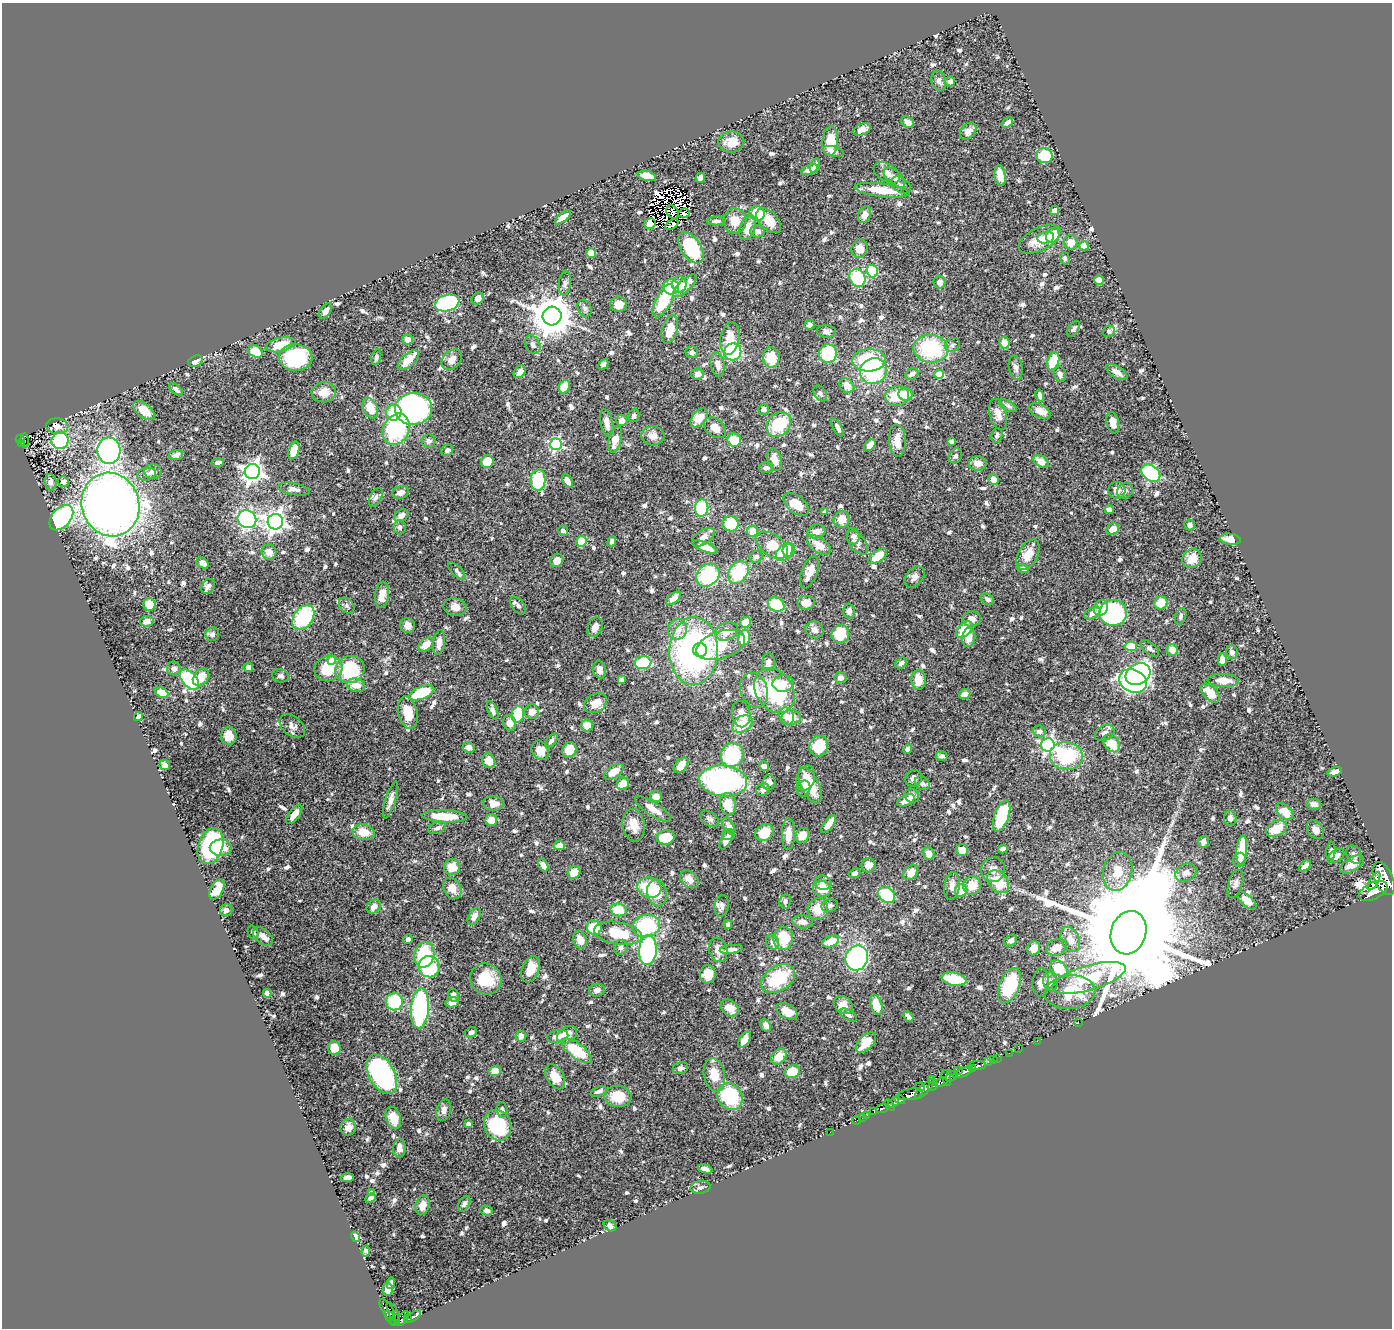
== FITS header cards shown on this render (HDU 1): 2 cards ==
NAXIS1  =                 1390
NAXIS2  =                 1326

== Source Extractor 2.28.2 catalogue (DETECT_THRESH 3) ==
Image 1390 x 1326 px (HDU 1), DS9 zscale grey, 1 PNG px = 1 image px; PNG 1394 x 1330 px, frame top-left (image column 1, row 1326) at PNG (2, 3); each listed source drawn as its Kron ellipse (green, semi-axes under 4 px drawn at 4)
Background 0.623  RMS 0.024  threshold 0.0715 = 3 sigma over >= 5 px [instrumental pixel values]
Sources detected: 822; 6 with non-positive FLUX_AUTO (blend fragments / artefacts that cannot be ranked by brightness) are neither listed nor drawn; of the other 816, the 500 brightest by FLUX_AUTO listed and drawn (316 fainter detections omitted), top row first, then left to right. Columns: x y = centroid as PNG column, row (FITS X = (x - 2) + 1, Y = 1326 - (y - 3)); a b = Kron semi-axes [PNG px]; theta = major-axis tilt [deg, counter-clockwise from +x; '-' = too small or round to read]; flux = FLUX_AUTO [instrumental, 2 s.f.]
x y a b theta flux
939 81 10 7 -75 5.9
950 81 5 5 - 6.4
908 122 7 5 -34 10
1007 123 6 4 39 6.5
862 129 9 5 24 12
968 131 9 7 47 10
830 141 15 8 84 35
731 142 13 10 1 21
833 151 11 5 -14 7
1044 156 8 7 - 46
815 166 7 5 76 8.2
810 170 9 4 22 8.5
887 173 14 8 -32 15
647 176 9 5 -12 22
1000 176 11 5 -81 20
700 178 5 4 - 7.5
894 178 13 7 -40 8.7
901 185 11 7 -32 6
882 190 27 6 -7 53
1054 210 5 4 - 8.4
672 212 7 5 -54 10
684 213 6 4 6 5.7
757 213 8 7 - 46
864 215 8 6 64 13
563 217 10 4 38 11
716 221 9 4 2 4.9
735 221 12 11 - 22
769 221 15 9 -45 28
650 224 5 5 - 4.7
672 224 7 4 36 6.3
748 228 13 7 68 20
757 231 7 6 - 7.4
1053 235 8 6 48 35
1046 238 8 6 10 7.8
1040 239 23 11 27 31
1071 242 7 7 - 15
1084 246 4 4 - 28
691 248 18 9 -56 120
859 249 9 8 - 19
591 253 5 5 - 13
1065 258 6 5 - 4.6
872 271 6 5 - 86
857 278 9 7 -57 94
1099 280 5 4 - 15
940 282 6 6 - 10
565 283 12 6 84 5.4
679 284 8 7 - 16
685 286 15 6 44 20
671 287 8 7 - 75
478 298 7 5 39 8.5
664 301 18 7 63 82
447 303 12 8 15 210
618 305 8 7 - 17
585 308 9 6 -62 4.5
325 311 9 5 56 8
552 316 9 9 - 5000
809 325 5 4 - 5.5
670 329 14 7 74 25
1074 329 9 5 57 4.7
826 331 10 6 -5 5.6
1109 331 6 5 - 5.2
730 338 16 9 81 34
408 339 5 5 - 12
1004 343 6 5 - 15
280 345 15 7 14 33
533 345 10 7 -63 7.9
952 345 8 6 37 4.7
931 349 17 14 -9 140
255 351 8 5 -32 31
692 352 6 6 - 4.9
733 352 8 8 - 140
828 354 9 9 - 89
296 357 16 13 -3 160
376 357 8 4 74 5.7
771 357 10 8 -82 39
408 360 13 6 42 24
452 360 12 8 46 12
869 360 17 11 3 130
195 361 8 5 24 7.1
1053 361 9 5 69 55
603 364 5 4 - 4.8
718 365 12 7 -81 9.5
1016 368 12 7 -79 7.2
873 371 14 12 27 110
520 372 7 5 48 8.6
1117 372 12 5 -33 10
698 374 6 5 - 6.4
912 374 7 5 37 7
939 374 5 4 - 38
1060 374 8 5 -78 5.1
847 386 8 6 -44 16
564 387 7 5 67 29
176 390 8 4 -40 5.6
324 392 12 10 7 21
820 394 9 6 -57 4.9
905 394 7 6 - 25
897 396 12 10 15 47
1040 396 6 4 -76 5.4
1008 406 10 5 -30 4.6
370 408 11 7 -65 28
414 409 18 16 5 390
764 409 5 5 - 5.5
144 410 12 7 -40 23
1040 411 11 6 -28 21
394 413 8 7 - 48
998 414 16 8 -75 13
634 416 6 5 - 6.3
699 418 11 7 52 25
622 420 6 5 - 11
607 423 14 6 -78 15
1113 423 11 6 -79 13
779 424 14 10 49 76
57 426 11 7 -3 12
715 428 12 8 -40 17
838 428 10 4 -61 7.3
396 429 16 13 63 150
997 435 7 5 78 5.2
653 436 11 9 -5 13
20 439 4 3 - 35
24 440 7 4 -89 44
615 440 13 6 76 22
734 440 7 6 - 40
60 441 8 8 - 140
429 441 7 6 - 5.9
897 441 16 8 -87 22
951 441 4 4 - 4.8
21 444 3 2 - 4.4
556 444 6 6 - 240
870 445 7 4 46 12
294 450 9 5 74 24
447 450 6 5 - 6.5
109 451 13 11 -85 460
176 455 7 5 16 6.3
956 456 8 6 65 4.8
775 460 12 7 -72 17
1041 461 8 5 -31 21
487 462 6 6 - 35
218 463 6 4 8 5.1
978 463 9 7 -1 12
766 468 7 5 1 6.2
153 471 8 7 - 11
252 471 8 7 - 940
1151 473 10 7 -36 170
146 474 10 6 12 6.4
994 479 5 5 - 15
538 480 10 7 87 91
567 481 7 4 -63 9.4
50 482 8 6 -83 9.9
63 482 5 5 - 6.2
294 489 16 6 -10 8.4
1117 490 8 8 - 10
1125 491 8 7 - 6.4
401 492 8 6 15 10
376 497 10 5 61 5.3
110 504 32 28 -72 1700
796 504 15 8 -39 32
702 508 8 6 85 80
1109 510 4 4 - 10
825 511 4 3 - 8
401 515 8 6 31 8.4
61 518 14 9 49 270
247 519 9 8 - 330
842 520 8 8 - 16
275 522 8 7 - 1000
731 524 8 7 - 58
1190 525 5 5 - 6.4
400 527 7 6 - 5.8
1113 529 6 5 - 18
563 531 5 5 - 5.5
753 531 5 5 - 25
816 531 9 7 13 12
853 536 8 6 -80 5.2
703 537 13 7 35 11
1230 539 10 5 -8 14
581 541 5 5 - 35
612 541 5 4 - 6.4
857 543 14 8 -52 8.6
772 545 18 10 -36 38
819 545 13 7 -35 22
705 547 13 4 -22 28
789 550 7 6 - 40
269 552 7 7 - 15
784 552 10 7 49 65
1028 555 16 9 61 25
878 556 11 5 36 29
756 557 7 5 24 5.4
1192 558 10 9 - 25
557 560 7 6 - 11
202 563 7 5 -40 10
1023 568 6 4 -14 4.9
457 571 11 5 -45 5.1
738 572 12 9 56 68
809 572 17 7 70 18
708 575 13 10 42 110
914 577 12 8 49 8.4
208 586 8 6 57 6.7
382 595 13 6 83 19
674 598 9 5 39 9.1
987 599 7 5 -33 5.3
806 603 9 7 0 14
1161 603 7 6 - 29
149 604 6 6 - 21
776 605 8 7 - 61
347 606 9 6 -47 4.7
518 606 10 6 -51 6.2
455 607 12 8 -9 14
1101 608 8 6 68 19
849 611 7 6 - 6.6
1092 613 9 5 27 11
1113 613 14 13 - 220
1181 616 8 5 70 4.6
303 618 13 9 54 120
972 619 9 7 9 12
147 621 7 5 10 9.8
745 622 6 5 - 29
408 625 8 7 - 13
595 627 10 7 68 11
678 629 10 9 - 15
814 630 9 8 - 8.7
964 630 10 6 46 49
726 631 12 9 22 18
212 634 7 6 - 5
840 634 9 8 - 56
969 637 10 6 84 17
744 638 8 5 77 46
439 643 12 6 81 11
426 645 9 6 37 19
721 645 25 14 18 120
1131 646 6 4 -6 44
1150 648 11 5 -39 5
700 650 7 7 - 64
1172 650 6 5 - 18
694 651 34 24 88 410
1232 652 7 6 - 7
332 660 4 4 - 29
1222 660 6 4 -89 13
768 662 9 6 87 8.9
643 663 8 6 6 89
901 663 6 5 - 6
174 668 7 6 - 7
248 668 4 4 - 8.3
329 668 14 12 25 46
350 669 15 13 25 110
599 670 9 6 -78 11
1138 674 13 10 29 550
280 676 8 6 -14 4.9
201 677 10 7 52 23
841 678 6 5 - 7.9
189 680 12 7 -48 120
621 680 4 4 - 6
918 680 10 7 -89 23
1133 681 14 11 -26 450
1223 681 15 6 -3 23
783 684 11 8 4 11
356 685 9 6 -15 20
754 690 18 13 -68 37
774 691 24 18 -56 130
162 693 7 4 -24 28
422 693 13 6 21 85
1210 693 12 6 -46 28
965 694 6 5 - 12
595 703 12 9 32 21
493 710 10 4 -67 5.6
408 712 16 9 -76 30
532 712 7 7 - 14
518 714 8 6 78 52
741 714 13 9 -80 17
138 716 4 4 - 5.9
786 716 9 7 -69 11
791 717 9 7 1 22
510 723 7 6 - 14
742 724 11 8 31 39
292 726 14 9 -40 10
587 726 6 5 - 20
1039 731 6 6 - 6.2
1105 733 10 7 26 7
229 736 9 7 88 21
551 741 8 4 51 5
1112 743 10 7 -50 35
1048 745 7 6 - 290
819 746 10 9 - 55
469 747 6 5 - 9.3
908 749 4 4 - 7.8
540 750 10 8 -61 17
569 750 8 6 61 33
732 755 12 11 - 110
942 756 6 4 6 5.8
1066 756 16 14 -11 110
489 761 7 6 - 18
165 765 5 5 - 5.3
681 765 9 5 50 22
764 766 5 4 - 9.4
614 772 11 6 34 20
1335 772 8 4 15 7.6
806 778 13 9 72 23
913 778 9 8 - 6.7
723 781 24 15 -6 330
769 782 7 6 - 11
922 783 8 6 -34 6.3
623 784 6 5 - 21
810 785 20 9 -65 43
803 788 8 6 69 8.3
763 790 7 6 - 7.6
912 796 7 6 - 10
656 797 6 5 - 15
390 800 19 5 73 10
906 800 9 5 25 14
493 803 10 7 -4 15
728 804 11 8 -80 32
1314 804 7 5 -6 8.1
653 809 21 6 -33 18
1285 812 10 6 -42 29
294 814 11 5 53 15
444 816 23 6 -2 50
1002 816 16 7 71 77
1230 818 8 6 -88 5.1
710 819 10 6 -38 5.8
491 820 6 6 - 23
829 824 10 4 54 23
634 825 16 11 -80 23
729 826 9 5 -57 6.4
437 828 9 5 22 5.5
1276 829 11 7 26 31
1315 830 10 7 -53 10
363 832 11 8 -9 25
764 833 10 8 34 33
788 834 16 6 89 21
729 835 6 5 - 4.9
802 835 8 6 48 25
666 838 9 7 9 48
726 839 11 5 63 16
1204 842 6 5 - 9.4
559 845 5 4 - 16
211 846 18 12 71 140
221 848 11 8 -1 31
1003 849 5 4 - 6.9
962 850 6 5 - 16
1242 850 14 5 86 49
1331 852 10 4 84 4.8
929 854 6 5 - 13
1354 854 9 7 -62 6.7
1336 856 9 5 38 7.6
1239 860 7 6 - 7.4
1352 864 13 7 33 16
543 865 6 4 -59 13
868 865 7 7 - 13
1305 866 7 4 41 12
452 867 8 8 - 24
993 870 12 12 - 14
1118 871 20 14 77 33
574 872 7 6 - 20
911 872 9 6 49 18
855 873 6 4 24 6.3
1186 873 11 8 28 11
689 879 10 7 -43 13
1384 879 17 9 -65 4900
1374 881 10 4 59 790
998 882 13 9 -48 39
823 883 8 7 - 6.3
1235 884 14 7 73 7.1
952 886 14 7 82 10
972 886 9 9 - 27
649 888 12 10 -16 65
452 889 11 8 -60 17
822 889 9 7 -17 25
217 890 11 6 61 40
961 890 6 6 - 33
1373 891 15 8 26 2800
657 893 13 9 -77 26
887 895 9 7 -38 68
785 901 7 6 - 5.2
1247 901 12 5 -42 19
722 906 11 7 79 9.6
830 906 8 6 15 5.5
374 907 8 6 42 11
818 909 11 10 - 27
226 910 6 6 - 6.1
619 910 8 6 -14 48
474 917 9 5 62 10
803 922 10 6 -5 11
728 925 4 3 - 6.2
646 926 14 11 11 120
594 928 7 7 - 59
253 932 7 5 -70 5.5
618 933 24 11 -9 54
1128 933 22 17 72 80000
263 936 11 7 -40 9.6
783 938 11 9 81 53
408 939 5 4 - 5.6
580 940 9 6 -70 18
1070 940 13 9 -64 14
831 941 8 5 23 35
1011 941 7 5 38 6.3
773 942 8 6 -57 7.6
1057 947 11 8 22 14
621 948 7 6 - 6.6
1033 948 7 6 - 12
731 949 11 4 7 6.9
648 950 15 9 85 260
718 950 12 9 -75 12
424 955 13 10 76 120
857 958 13 11 68 360
429 967 11 10 - 110
1059 968 10 7 -37 51
530 969 14 8 68 31
708 974 9 8 - 29
1089 978 38 12 16 79
486 979 16 15 - 54
778 979 18 12 32 82
954 979 12 6 -10 61
1050 982 10 7 -78 9.7
1041 983 14 8 85 11
1009 985 18 10 67 110
597 990 8 6 11 7.9
1070 992 25 17 6 65
267 993 4 4 - 29
453 995 7 5 -82 7.5
394 1002 8 8 - 100
452 1002 7 5 14 11
843 1005 10 8 -39 14
876 1005 10 6 -72 29
420 1008 20 9 85 210
730 1008 10 7 -37 18
787 1011 11 7 -28 23
848 1015 9 5 -30 4.6
908 1017 6 4 -48 6
1078 1023 3 2 - 83
766 1025 7 5 -65 7.8
471 1032 6 5 - 6.4
567 1035 11 8 33 19
521 1036 5 5 - 12
558 1036 11 6 12 15
744 1040 9 5 58 13
1037 1041 2 2 - 5.7
866 1043 12 7 46 30
334 1048 7 6 - 16
1019 1048 2 2 - 7.8
577 1051 18 7 -36 69
1009 1053 2 2 - 8.3
779 1057 8 6 46 23
997 1058 2 2 - 5.4
993 1059 4 2 - 32
988 1062 3 3 - 48
977 1065 9 4 4 440
680 1068 8 5 14 6.1
973 1068 4 3 - 240
959 1070 3 2 - 180
495 1071 6 5 - 25
792 1072 8 6 19 38
963 1072 11 4 23 1300
382 1074 21 12 -61 400
714 1075 17 10 -78 31
951 1076 6 4 33 270
555 1077 13 8 -59 24
946 1078 8 3 -73 210
932 1079 2 2 - 24
941 1082 6 4 24 420
933 1086 5 3 - 50
920 1087 5 3 - 220
924 1089 13 4 46 400
599 1091 8 4 23 5.2
910 1094 13 5 9 2500
618 1096 13 10 -2 38
730 1097 14 11 -56 120
900 1100 5 3 - 490
893 1102 6 4 32 930
889 1105 6 3 -50 470
882 1108 6 3 23 180
444 1110 11 7 75 9.3
502 1110 8 5 -86 5.5
874 1111 3 2 - 87
866 1115 4 3 - 56
862 1117 3 3 - 15
393 1118 11 7 -71 26
856 1120 4 2 - 13
468 1124 4 3 - 5.8
498 1125 16 13 -67 87
348 1128 8 7 - 9.4
830 1132 2 2 - 5.2
399 1148 9 6 88 11
705 1169 7 4 -17 8.6
348 1178 6 4 3 10
700 1187 10 6 11 4.8
371 1193 4 4 - 5.4
370 1198 6 4 45 7
464 1204 8 5 59 5.3
423 1205 10 6 75 13
486 1210 6 5 - 6.1
610 1226 7 5 -32 8.2
355 1237 5 4 - 29
366 1251 5 4 - 6
391 1283 6 3 78 5
388 1289 6 5 - 14
387 1309 12 5 -56 150
393 1313 12 4 -63 170
413 1317 9 3 32 140
391 1318 8 4 -54 110
403 1318 8 4 58 31
408 1318 4 3 - 170
395 1320 6 3 71 130
At the frame edge (FLAGS 8, measured only in part): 1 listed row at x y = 1384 879
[316 fainter detections neither listed nor drawn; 6 non-positive-flux detections neither listed nor drawn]